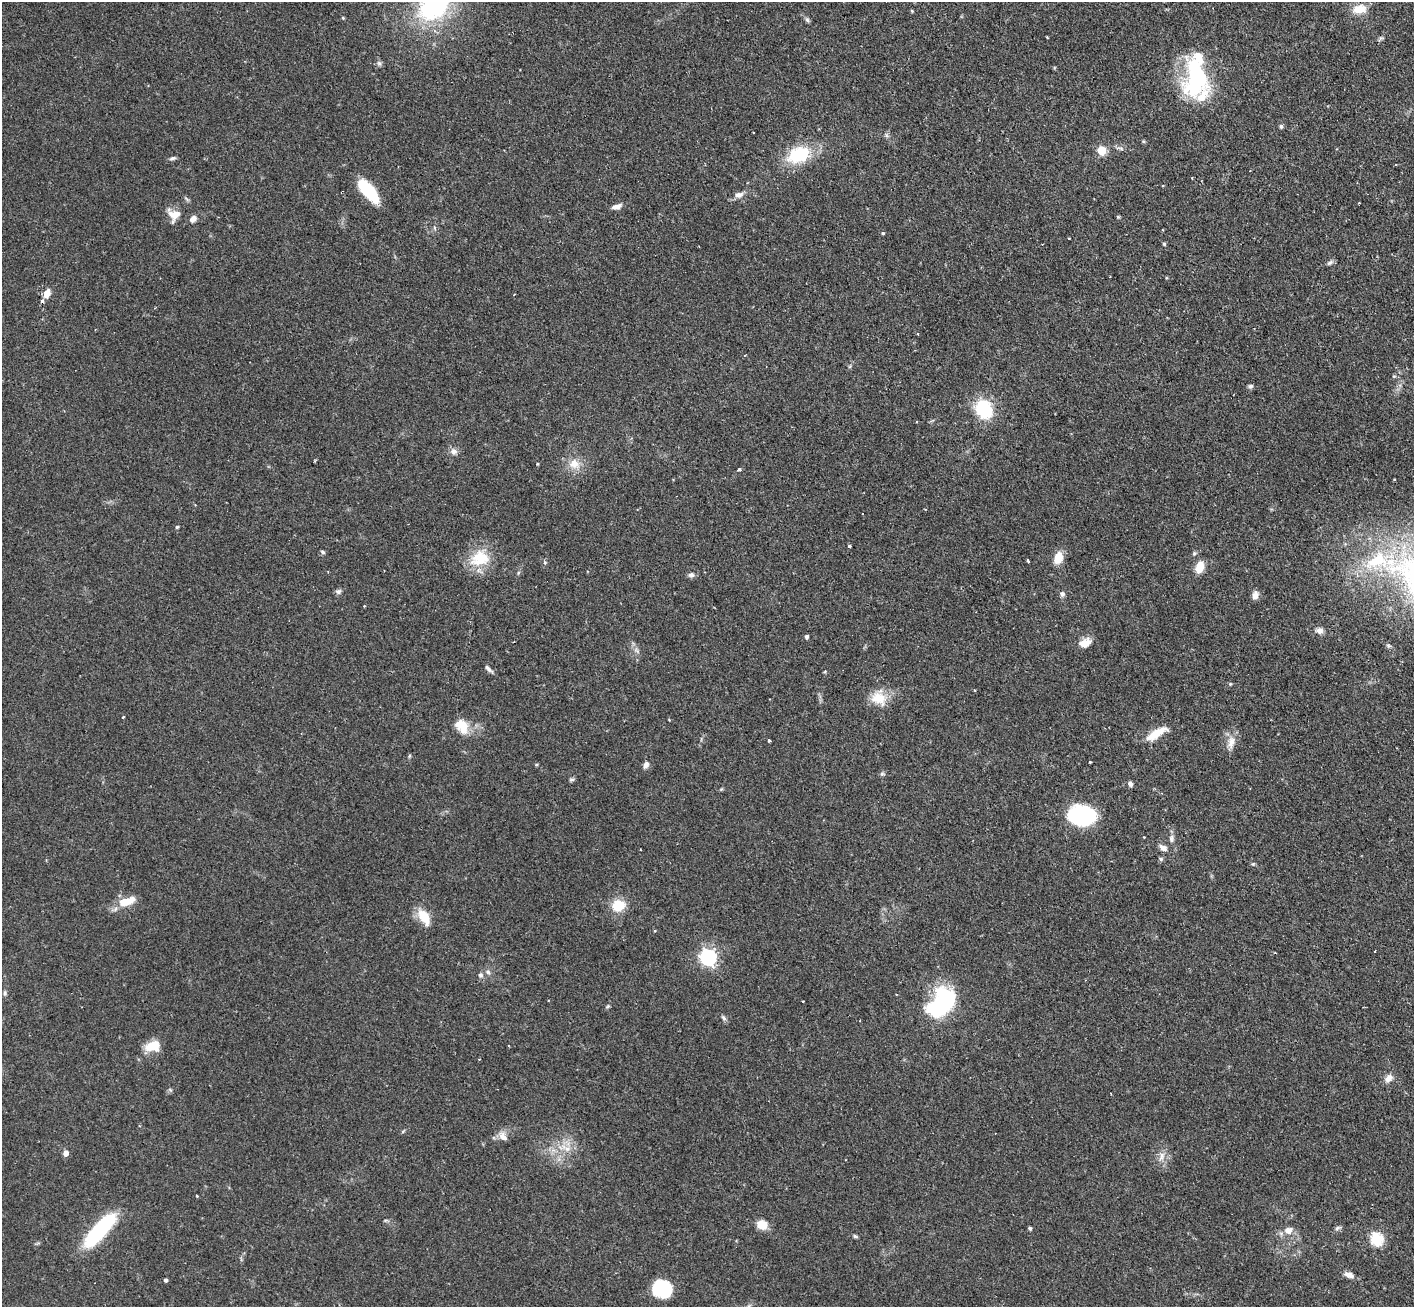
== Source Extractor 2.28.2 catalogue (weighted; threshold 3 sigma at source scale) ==
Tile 10 of 4 x 4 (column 2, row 3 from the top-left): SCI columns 1455-2866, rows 1488-2792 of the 5734 x 5719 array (HDU 1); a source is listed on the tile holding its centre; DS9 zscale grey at full resolution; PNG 1416 x 1309 px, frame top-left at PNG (2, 2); no overlay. Shown black and unused: <1% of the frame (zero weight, under 2 of 3 exposures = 4% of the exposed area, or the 3 px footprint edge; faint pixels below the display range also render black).
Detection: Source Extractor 2.28.2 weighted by HDU 2 'WHT'; one run over the whole footprint, this tile lists its part. Background 0.12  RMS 0.0059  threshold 0.0263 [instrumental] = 3 sigma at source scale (4.5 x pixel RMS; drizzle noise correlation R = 1.50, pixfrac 1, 0.05/0.05 arcsec/px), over >= 5 px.
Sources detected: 112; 1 inside a brighter object's white glare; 3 cosmic-ray / hot-pixel residue — not listed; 1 inside a brighter listed object's ellipse — not listed separately; the other 107 listed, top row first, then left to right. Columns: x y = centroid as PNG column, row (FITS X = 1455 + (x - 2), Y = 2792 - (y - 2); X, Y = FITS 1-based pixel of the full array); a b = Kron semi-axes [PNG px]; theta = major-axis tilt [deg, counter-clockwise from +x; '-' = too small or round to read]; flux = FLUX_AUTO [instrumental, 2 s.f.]
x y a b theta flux
435 4 33 23 53 98
1359 9 17 10 6 8.8
912 11 3 3 - 0.63
343 18 4 3 - 0.57
807 20 7 5 -63 1.3
1047 37 3 2 - 0.47
379 63 8 6 -74 1.4
1196 77 50 24 85 66
1281 126 6 4 89 1
886 135 7 4 -71 1
1143 141 5 4 - 0.69
1101 150 5 5 - 24
799 155 27 17 22 29
172 158 9 5 15 1.3
1396 165 4 2 - 0.4
368 191 24 10 -50 33
739 195 12 8 9 3.2
617 206 11 6 18 3.2
174 215 16 15 - 7
1118 217 5 4 - 0.71
193 219 9 7 44 3.1
435 228 6 3 -71 0.72
883 233 4 3 - 1
1164 244 4 4 - 0.85
1330 263 9 6 31 1.5
47 293 11 7 71 4.6
917 333 3 3 - 0.87
1394 376 5 4 - 0.66
1250 386 6 6 - 1.2
984 409 17 13 -59 35
454 451 9 9 - 2.6
537 464 3 3 - 0.57
574 464 14 13 - 7.5
739 469 4 3 - 1.5
862 513 3 2 - 0.76
177 527 3 3 - 0.85
849 546 3 3 - 1.3
323 552 6 4 -19 1
480 558 27 22 20 18
1058 558 11 8 70 9.9
1377 560 41 25 20 45
1028 561 3 3 - 2.2
545 562 6 5 - 0.97
1200 567 12 8 72 9
691 575 9 6 3 1.7
338 591 7 6 - 1.5
1062 594 6 6 - 1.8
1255 595 9 7 80 3.4
364 606 3 3 - 0.38
1319 631 9 7 -11 2.8
806 637 4 4 - 1.4
1085 643 15 10 25 5.9
1389 646 6 4 -18 0.89
636 650 9 5 -45 1.8
488 669 13 4 -43 1.7
1230 684 5 4 - 0.64
975 690 3 3 - 0.55
879 698 20 18 -35 12
123 717 3 3 - 0.8
462 726 18 12 -58 11
1156 733 29 9 30 10
769 740 3 3 - 0.89
1231 742 18 10 77 5.7
409 756 6 4 71 0.62
1090 762 3 3 - 0.72
536 764 5 3 - 0.62
646 765 8 6 71 2.6
882 774 7 5 -7 1
571 779 6 5 - 1.1
1130 784 6 5 - 1.6
1083 816 27 18 14 43
1144 837 2 2 - 0.48
1171 839 12 6 89 2.1
1163 848 11 6 -32 2.9
1161 859 6 6 - 1
1253 864 5 4 - 0.75
127 901 23 10 18 11
618 905 11 10 - 16
424 917 19 10 -59 12
655 931 3 3 - 0.63
708 957 7 6 - 180
488 972 7 7 - 1.7
480 975 7 6 - 1.4
5 993 7 5 -74 1
803 1001 3 2 - 0.51
942 1003 31 19 47 68
608 1006 7 4 32 0.8
723 1018 9 5 -49 1.3
152 1046 16 11 10 11
1388 1078 11 8 42 3.9
170 1090 6 4 -43 0.85
403 1131 7 3 38 0.7
503 1136 14 9 -53 3.9
567 1149 12 7 -17 4.1
66 1153 5 5 - 3.7
1162 1156 14 7 67 3.7
197 1196 3 3 - 0.52
762 1225 9 7 -24 10
1030 1228 4 4 - 1.3
1337 1228 9 6 27 1.5
100 1230 40 12 48 59
1288 1230 11 9 2 5.1
855 1236 6 5 - 0.88
1377 1239 6 6 - 60
1348 1275 10 6 -25 3.7
165 1280 4 4 - 1.2
661 1288 18 14 -16 37
Isophote crosses this tile's border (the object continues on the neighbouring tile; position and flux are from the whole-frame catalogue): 1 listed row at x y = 435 4